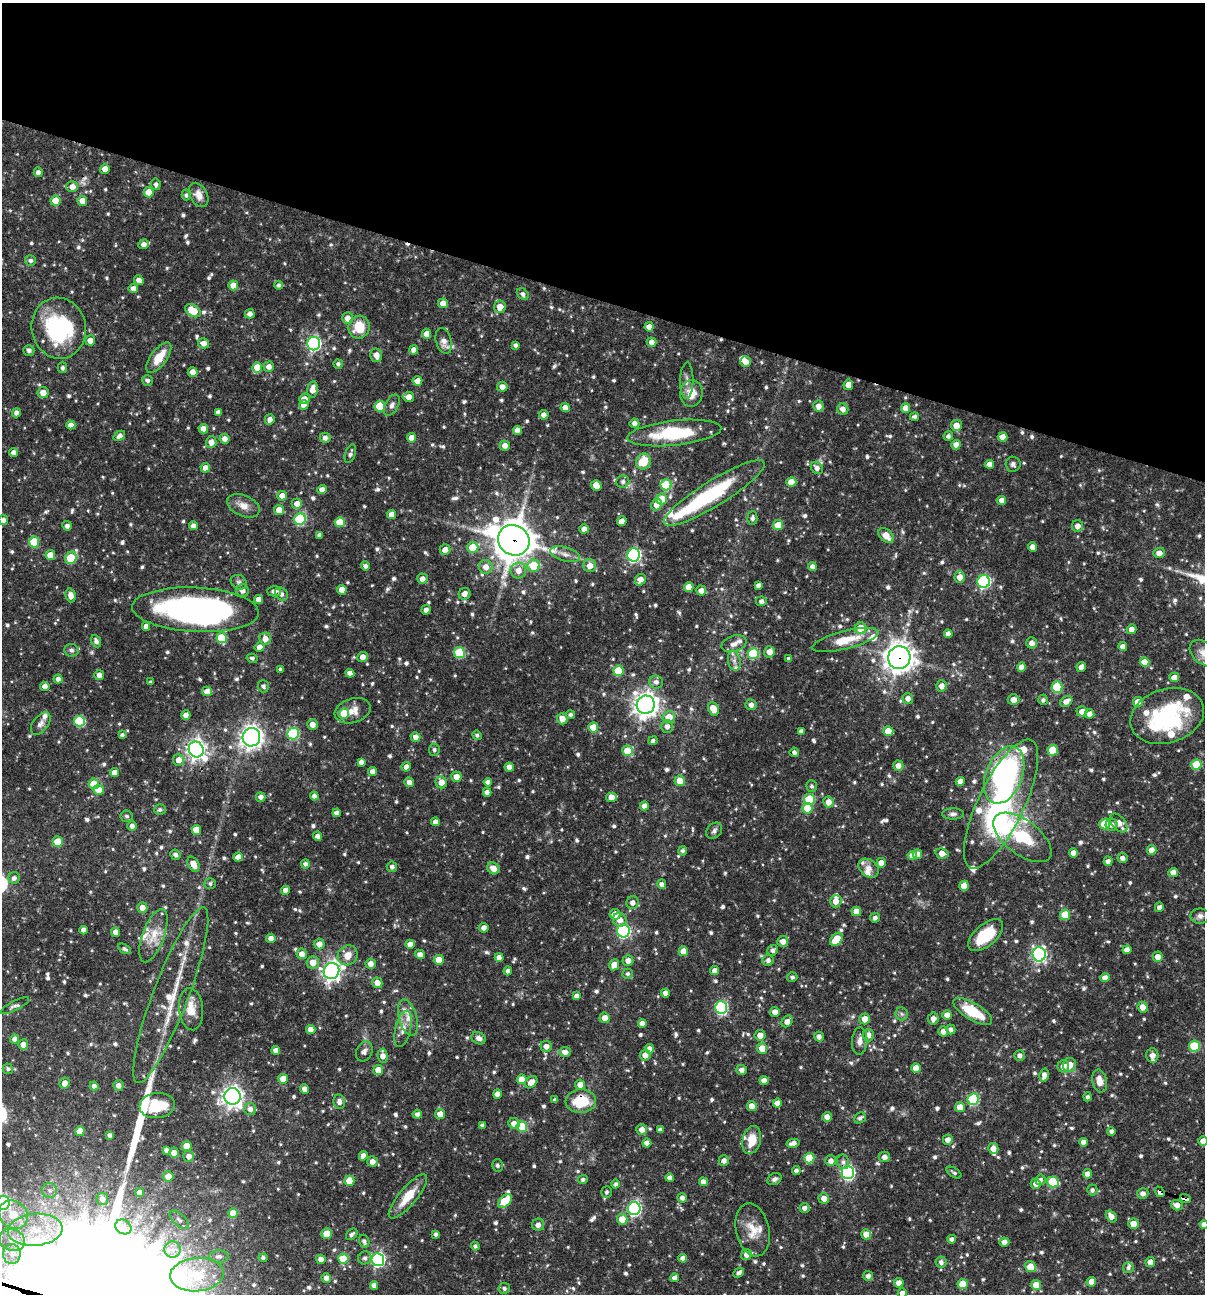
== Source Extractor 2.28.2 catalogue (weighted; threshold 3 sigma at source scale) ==
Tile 2 of 4 x 4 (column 2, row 1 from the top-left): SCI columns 1453-2655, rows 3876-5167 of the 5186 x 5169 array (HDU 1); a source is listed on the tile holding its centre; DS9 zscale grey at full resolution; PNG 1207 x 1296 px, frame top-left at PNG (2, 3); each listed source drawn as its Kron ellipse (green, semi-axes under 4 px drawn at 4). Shown black and unused: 23% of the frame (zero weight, under 3 of 4 exposures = <1% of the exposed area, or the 3 px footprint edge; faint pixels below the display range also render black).
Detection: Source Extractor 2.28.2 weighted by HDU 2 'WHT'; one run over the whole footprint, this tile lists its part. Background 0.0662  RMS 0.0035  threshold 0.0158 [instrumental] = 3 sigma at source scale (4.5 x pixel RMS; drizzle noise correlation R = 1.50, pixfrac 1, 0.05/0.05 arcsec/px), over >= 5 px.
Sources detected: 923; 5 inside a brighter object's white glare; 3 cosmic-ray / hot-pixel residue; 1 long thin detection or spike segment (spike, bleed or trail) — neither listed nor drawn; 36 inside a brighter listed object's ellipse — not listed separately; of the other 878, all 500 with FLUX_AUTO >= 0.878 (the completeness limit of this list) listed and drawn (378 fainter detections not listed), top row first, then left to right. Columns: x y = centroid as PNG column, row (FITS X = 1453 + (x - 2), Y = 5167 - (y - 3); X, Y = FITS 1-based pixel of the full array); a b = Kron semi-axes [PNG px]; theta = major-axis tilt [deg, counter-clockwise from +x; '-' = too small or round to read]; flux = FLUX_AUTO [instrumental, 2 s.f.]
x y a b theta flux
105 169 5 5 - 2.9
38 172 5 4 - 1.5
156 184 5 5 - 1.1
72 187 6 5 - 2.8
149 192 5 5 - 5.5
186 195 5 5 - 0.94
199 195 13 8 -61 3.5
55 201 5 5 - 5.4
82 201 5 4 - 3.5
144 244 5 4 - 2
30 260 5 5 - 1.1
139 280 5 4 - 1.8
233 285 5 4 - 4.1
279 285 4 4 - 1
133 288 4 4 - 2.1
523 294 6 5 - 1.2
443 303 5 4 - 3.3
500 307 6 6 - 3.5
193 311 8 5 -33 7.3
250 314 5 4 - 1.9
348 318 6 5 - 2.9
359 327 11 10 - 9.1
649 327 4 4 - 2.5
59 328 30 27 -79 37
427 334 5 5 - 2.5
90 340 5 5 - 2.8
444 341 13 8 -75 2.4
652 342 5 4 - 2
204 343 5 5 - 2.2
314 344 7 6 - 64
516 345 4 3 - 1
29 350 5 5 - 1.3
414 350 5 4 - 2.2
376 355 7 6 - 2.7
159 358 18 8 53 6.6
745 362 5 5 - 2.7
338 364 5 4 - 0.97
257 367 5 5 - 6.1
269 367 5 5 - 2.1
63 368 5 4 - 1.1
193 372 5 5 - 2.3
147 380 5 5 - 1
687 380 18 6 89 2.1
417 381 5 5 - 3.4
848 385 5 4 - 3.4
502 387 5 5 - 2.2
313 389 8 5 82 3.1
43 393 5 5 - 2.8
691 393 13 11 82 5.1
409 397 5 5 - 2.8
305 399 5 5 - 2.5
304 405 5 4 - 2.2
392 405 11 6 61 1.4
380 406 5 5 - 11
819 406 5 5 - 2.6
565 408 4 4 - 2.5
905 408 5 4 - 3.2
843 409 6 5 - 2.2
218 412 4 4 - 1.7
16 413 4 4 - 1.5
544 415 5 4 - 1.6
915 417 4 4 - 1
270 419 5 5 - 1.9
634 423 5 4 - 1.6
71 425 4 4 - 2.2
956 425 5 5 - 3.5
203 429 5 4 - 3.5
517 430 4 4 - 2.6
674 433 47 12 6 22
119 436 6 4 34 1.6
948 436 5 4 - 1.1
1003 437 5 4 - 2.8
325 438 5 5 - 1.5
412 438 5 4 - 3.6
225 439 5 5 - 2.2
211 442 6 5 - 2.8
956 445 5 4 - 2.7
505 446 5 5 - 2.5
14 452 4 4 - 1.7
350 454 9 5 71 1.4
643 461 8 7 - 7.5
989 464 4 4 - 2.3
1013 464 7 7 - 1.2
205 468 5 5 - 2.6
817 468 7 5 -47 1.8
623 482 6 6 - 1.3
791 482 5 5 - 5.7
596 485 5 5 - 3.7
666 485 5 5 - 17
322 490 4 4 - 2.5
714 493 59 13 32 34
282 496 5 4 - 2.6
662 499 5 5 - 7.1
1002 500 4 4 - 2.6
297 504 5 5 - 2.6
656 505 6 5 - 2.9
243 506 17 10 -24 3.4
279 510 5 5 - 3.4
392 515 4 4 - 3.1
752 518 7 5 88 1.1
300 519 6 5 - 27
3 520 5 5 - 1.6
622 521 5 4 - 2.9
340 522 5 5 - 8.2
778 525 5 5 - 6.3
67 526 4 4 - 1.5
193 526 4 4 - 2.1
1078 526 6 5 - 2.3
584 529 5 4 - 2.1
320 535 4 4 - 1.6
886 536 9 6 -45 4.5
514 540 16 14 -35 890
34 542 5 5 - 13
473 547 5 5 - 7
1032 547 5 4 - 2.3
445 550 5 5 - 2.6
1159 553 6 5 - 2.4
565 554 15 7 -16 2.4
50 555 5 5 - 4.8
634 555 6 6 - 63
71 558 6 5 - 18
365 566 4 4 - 1.4
534 566 6 6 - 11
590 566 6 6 - 3
486 567 7 6 - 2.9
812 567 4 4 - 1.8
518 570 8 8 - 3.1
960 577 6 5 - 2.7
422 579 5 5 - 2
640 580 6 5 - 2.8
239 582 8 7 - 1.1
984 582 6 6 - 46
758 585 4 4 - 1.2
689 587 5 4 - 4.1
342 590 5 4 - 2.9
242 591 6 6 - 1.9
274 591 7 5 1 1.6
701 591 5 5 - 2.3
281 594 7 6 - 1.3
465 594 6 5 - 2.5
71 595 7 5 -75 2.5
258 599 4 4 - 2.4
761 601 5 5 - 1.4
195 610 63 22 -3 130
426 610 4 4 - 1.7
146 626 4 4 - 2.1
861 628 6 5 - 7.3
1131 629 5 4 - 2.3
948 634 4 4 - 2
222 638 5 5 - 14
265 639 6 6 - 3
845 640 34 9 14 8.4
96 641 6 4 -65 1.4
1032 643 5 5 - 1.9
734 644 13 8 18 2.2
260 647 5 5 - 2.5
1123 647 4 4 - 2
71 650 7 6 - 1.2
459 652 5 5 - 18
770 652 5 5 - 2.7
753 653 5 5 - 22
1204 653 16 11 -40 3.4
363 657 5 5 - 2.2
252 658 5 4 - 0.92
899 658 11 11 - 360
789 659 4 4 - 1.3
734 661 10 6 -80 1.6
1145 662 5 5 - 4.6
1021 667 5 4 - 2.9
1081 667 5 4 - 2.2
280 669 4 3 - 0.96
619 671 5 5 - 13
350 673 4 4 - 2.2
99 675 5 5 - 2.4
1174 677 5 4 - 2.9
58 679 4 4 - 1.4
151 682 4 3 - 0.88
656 682 7 6 - 1.7
45 686 5 4 - 2.4
263 686 6 5 - 1
941 686 5 5 - 2.1
1057 687 6 5 - 18
207 691 5 4 - 2.8
908 698 5 5 - 2.1
1013 700 6 5 - 2.6
1043 700 5 5 - 0.94
1066 701 6 5 - 2.4
1138 702 5 5 - 3.9
646 705 9 9 - 300
751 705 5 5 - 1.6
713 709 7 5 -64 4.7
353 711 18 12 17 4.4
1082 711 5 5 - 2.5
344 713 5 5 - 8.5
1090 714 5 4 - 2.3
186 715 4 4 - 2.6
570 715 5 4 - 0.96
1167 716 38 27 17 39
669 717 6 6 - 4.8
562 719 6 5 - 3.6
79 721 5 5 - 21
41 724 13 7 53 1.6
312 725 5 5 - 2.7
667 726 6 5 - 1.8
593 727 5 5 - 7
801 731 4 4 - 1.3
888 731 5 5 - 5.7
293 734 6 5 - 30
122 735 4 4 - 1.1
477 735 5 4 - 0.9
251 737 9 9 - 210
415 737 5 4 - 2.3
653 741 4 4 - 1.1
196 749 8 7 - 190
434 750 6 5 - 0.97
1053 750 5 5 - 11
628 751 5 5 - 8.4
794 752 4 4 - 1.2
179 760 5 5 - 2.9
361 762 4 4 - 1.6
1196 765 5 5 - 12
898 766 5 5 - 2.3
406 767 4 4 - 2.3
509 767 4 4 - 2.6
373 771 4 4 - 2.1
114 773 4 4 - 2.6
1004 775 30 18 68 78
456 777 5 5 - 3
680 781 5 5 - 4.1
960 781 4 4 - 2.2
409 782 5 4 - 2.1
441 782 6 5 - 3.5
488 782 4 4 - 1.5
94 784 5 5 - 6.9
812 786 5 5 - 0.92
99 790 5 5 - 5.4
487 792 4 4 - 1.7
314 796 4 4 - 1.3
261 797 5 4 - 1.6
611 797 5 4 - 3.5
809 799 5 5 - 17
828 802 5 5 - 2.7
1001 804 71 23 64 62
644 806 4 4 - 2.3
807 808 5 5 - 9.1
160 810 6 5 - 0.98
337 813 4 4 - 2
953 814 11 5 0 1.2
127 816 6 6 - 0.88
435 822 4 4 - 2.3
1119 823 11 6 -50 3.6
1105 824 5 5 - 10
1112 825 6 5 - 1.6
132 826 5 5 - 1.4
196 830 5 4 - 5.3
714 831 9 7 45 1.3
318 836 4 4 - 1.5
1022 837 34 17 -37 19
58 842 5 5 - 7.5
1152 850 5 5 - 3.2
683 851 4 4 - 0.94
942 853 6 5 - 3.3
1073 853 4 4 - 2.5
917 854 5 4 - 2.4
175 855 5 5 - 1.3
912 855 5 4 - 2.9
238 857 5 4 - 2.7
1122 858 5 5 - 1.6
1108 861 5 4 - 1.6
881 863 5 4 - 3
193 864 8 5 -59 3.6
305 864 4 4 - 1.3
392 867 5 5 - 1.3
493 868 6 5 - 2.8
869 868 11 8 -37 2.4
1173 872 5 4 - 2.4
14 878 6 5 - 1.3
210 884 5 5 - 0.88
662 884 5 4 - 1.3
964 886 5 5 - 5.4
285 890 4 4 - 2.3
836 901 6 5 - 2.9
632 903 6 6 - 1.7
142 907 5 5 - 2.6
1159 907 5 4 - 1.4
856 911 5 4 - 3.8
615 914 5 5 - 3.7
1065 915 5 5 - 9
1200 916 9 7 -1 1.4
875 918 5 5 - 1.3
620 920 7 6 - 2.7
484 928 5 4 - 1.7
84 930 4 4 - 2
623 931 6 6 - 54
116 932 4 4 - 2.6
986 935 21 11 41 14
153 936 28 11 70 6.7
271 938 4 4 - 2.3
836 939 7 5 48 9.5
783 941 5 5 - 2.7
319 944 5 5 - 2.7
410 944 5 4 - 2.7
125 949 7 4 -29 0.91
773 950 5 5 - 1.3
1127 950 4 4 - 2.4
683 951 5 5 - 4.6
302 954 5 5 - 2.5
420 954 5 4 - 2.1
1039 954 7 7 - 75
348 955 10 9 - 3.9
499 957 4 4 - 2.4
1158 957 5 5 - 2.8
439 960 5 5 - 5.6
628 960 5 5 - 2.2
768 960 6 5 - 1.3
313 962 6 6 - 3.4
371 964 5 5 - 2.3
614 965 5 4 - 4
332 971 8 7 - 160
508 971 4 4 - 1.4
715 971 4 4 - 2.3
628 974 5 5 - 0.94
792 977 5 5 - 0.88
1105 978 5 4 - 2.6
377 983 5 5 - 3
665 993 4 4 - 1.6
171 995 94 17 69 21
576 996 4 4 - 1.6
15 1006 16 4 27 1.2
721 1007 6 6 - 44
1143 1007 5 5 - 2.9
191 1009 21 12 -84 5.6
973 1011 22 8 -31 12
775 1012 5 5 - 2.5
902 1014 6 6 - 0.93
947 1015 5 5 - 2.6
408 1018 19 9 -74 3.9
605 1018 5 5 - 2.9
865 1019 5 5 - 3.5
933 1019 6 5 - 2
787 1021 6 5 - 2.6
642 1023 4 4 - 2.5
311 1029 4 4 - 2.3
403 1029 19 7 77 3.5
951 1029 5 4 - 1.4
943 1031 5 5 - 2.3
760 1035 5 5 - 2.9
868 1035 6 5 - 2.3
819 1037 5 4 - 1.6
479 1038 7 6 - 1.5
15 1039 4 4 - 1.9
860 1041 13 8 86 2.3
23 1045 5 5 - 2.6
546 1046 6 5 - 1.7
1194 1046 5 5 - 17
762 1048 5 5 - 5.2
649 1049 5 4 - 2.4
276 1050 4 4 - 2.1
364 1051 10 7 66 1.6
565 1052 6 5 - 2.4
645 1055 5 5 - 2.6
1020 1055 5 5 - 1.5
1152 1055 7 6 - 2.4
383 1056 7 5 -85 2.5
1070 1065 7 6 - 3.8
1063 1066 6 5 - 2.5
916 1068 5 4 - 4.3
8 1069 5 5 - 0.88
378 1070 5 5 - 3.8
742 1070 5 5 - 1.7
1044 1075 6 5 - 1.9
283 1079 5 5 - 6.1
522 1079 5 5 - 5.2
764 1080 4 4 - 2.5
1100 1081 11 7 -78 3.5
531 1082 7 5 44 3.2
65 1083 5 5 - 2.5
118 1085 5 5 - 1.9
580 1085 5 5 - 2.7
94 1086 4 4 - 1.6
305 1089 4 4 - 2.8
497 1094 4 4 - 2.3
233 1096 8 8 - 200
1088 1097 4 4 - 1.1
973 1099 6 5 - 30
555 1100 4 4 - 1
581 1101 15 12 4 12
339 1102 7 5 -80 1.8
777 1103 4 4 - 2.3
157 1106 18 12 6 12
752 1106 5 5 - 3.3
960 1107 5 5 - 3.1
250 1109 6 6 - 1.8
417 1114 4 4 - 1.4
440 1114 5 5 - 3.1
827 1117 5 4 - 2.3
860 1118 6 5 - 1.1
514 1124 6 5 - 2.8
483 1125 4 4 - 0.96
522 1127 5 5 - 14
642 1130 5 5 - 2.4
660 1130 4 4 - 1.3
80 1131 5 4 - 3.6
1111 1131 4 4 - 1.3
110 1135 4 3 - 1.1
752 1140 14 9 76 5.9
948 1140 5 5 - 2.4
1203 1141 4 4 - 3
1084 1142 4 4 - 2.1
647 1143 4 4 - 2.4
793 1143 6 4 12 1.9
187 1146 5 5 - 6
993 1148 5 5 - 2.5
166 1150 4 4 - 1.5
174 1153 5 4 - 2.8
189 1156 5 5 - 2
363 1156 5 4 - 2.4
884 1157 5 5 - 1.9
809 1158 5 5 - 12
724 1161 5 5 - 1.8
831 1161 5 5 - 2
372 1162 5 5 - 2.3
843 1162 7 6 - 1.2
497 1165 6 5 - 0.99
796 1170 4 4 - 1.3
848 1172 6 6 - 59
954 1173 8 4 -33 0.9
1088 1174 5 4 - 2.4
168 1176 5 5 - 3.8
670 1178 4 4 - 1.9
774 1179 7 5 31 1.2
583 1180 5 4 - 0.98
1040 1180 5 5 - 1.1
349 1181 5 5 - 6
703 1182 4 4 - 2.2
1053 1182 6 5 - 16
616 1184 4 4 - 0.96
1036 1184 5 5 - 2.5
50 1190 7 7 - 1.4
1092 1190 5 5 - 1.1
140 1192 4 4 - 2.4
606 1192 6 5 - 0.91
1160 1192 6 4 -53 2.8
1143 1193 5 5 - 1.5
408 1196 28 8 50 8.1
682 1198 4 4 - 1.5
824 1198 5 5 - 2.6
102 1199 6 6 - 1.6
1185 1199 5 3 - 16
505 1201 8 5 45 11
3 1203 7 6 - 61
1177 1205 6 5 - 2.2
804 1208 5 5 - 1.5
634 1209 6 6 - 70
233 1213 5 5 - 6.2
13 1215 15 13 -43 8.9
1111 1216 6 4 -54 2.4
622 1219 5 5 - 4.4
179 1220 12 6 -43 1.4
1133 1224 5 5 - 3.3
538 1225 6 6 - 1.5
1204 1225 4 4 - 2.4
123 1227 8 7 - 1.8
35 1230 27 16 4 16
753 1230 27 16 -77 6.9
327 1234 5 5 - 6.7
352 1234 6 5 - 1.1
436 1234 4 3 - 0.97
866 1234 5 5 - 3.5
952 1239 4 4 - 1.4
12 1240 13 10 -19 4.5
364 1241 6 5 - 1
1004 1242 5 4 - 2.1
475 1246 4 4 - 0.92
173 1250 8 8 - 2.5
12 1254 10 9 - 2.8
746 1254 5 5 - 2.5
219 1256 9 6 1 1.2
263 1258 4 4 - 0.9
365 1258 7 6 - 1.2
683 1258 4 4 - 2.2
321 1259 5 4 - 2.4
343 1259 5 5 - 9.9
378 1260 6 6 - 67
941 1262 5 5 - 1.5
1150 1262 5 5 - 2.3
1030 1267 6 5 - 5.5
1128 1268 5 5 - 0.97
739 1273 6 4 42 1.2
197 1275 27 16 5 13
868 1276 5 5 - 1.6
326 1278 5 5 - 2.4
675 1278 4 4 - 1.8
1091 1282 5 4 - 3.3
899 1283 5 4 - 2.5
963 1284 5 5 - 7.7
374 1285 4 4 - 1.8
1036 1285 5 5 - 5.4
504 1288 5 5 - 1
902 1293 5 4 - 2.4
Overlapping masked pixels (flux is a lower limit): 13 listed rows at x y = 714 493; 514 540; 960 577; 195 610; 899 658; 669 717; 251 737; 1004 775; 581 1101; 848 1172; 1160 1192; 408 1196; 1185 1199
Isophote crosses this tile's border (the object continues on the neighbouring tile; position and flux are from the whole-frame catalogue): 6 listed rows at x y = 3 520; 1204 653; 1203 1141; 3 1203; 1204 1225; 902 1293